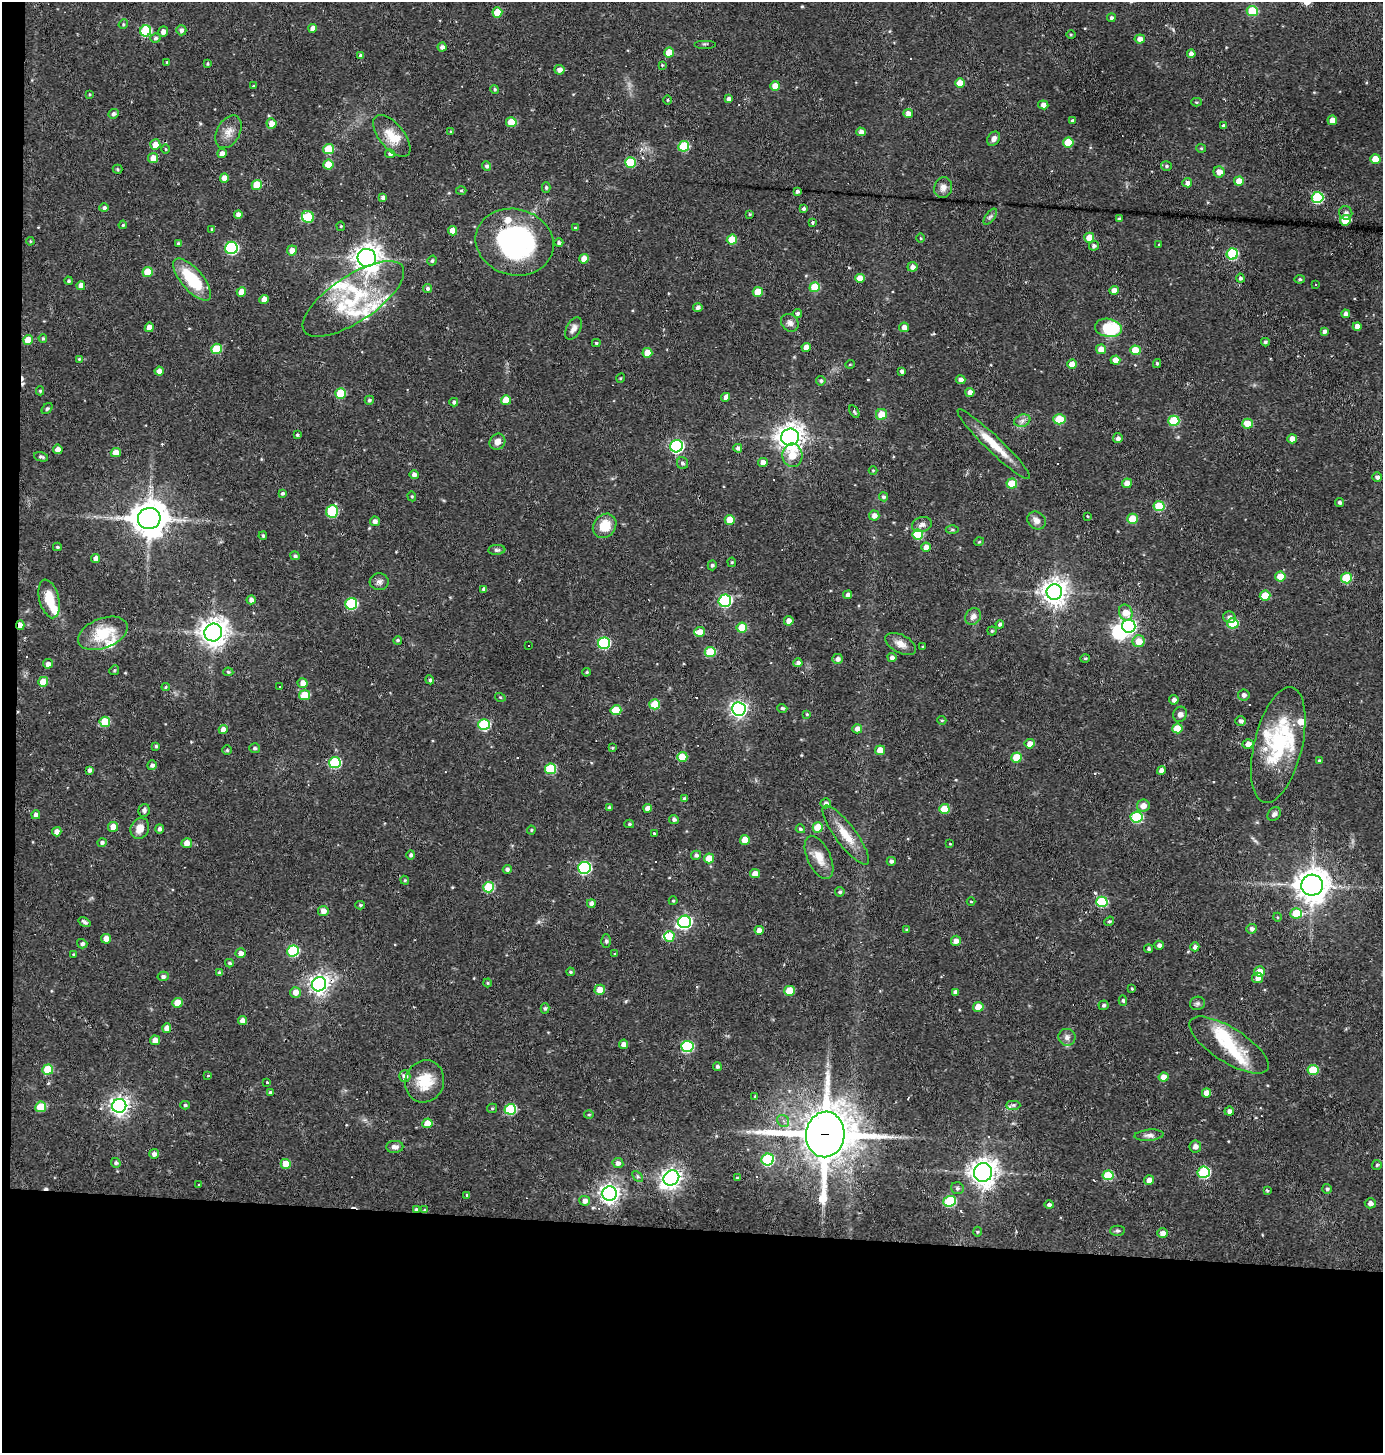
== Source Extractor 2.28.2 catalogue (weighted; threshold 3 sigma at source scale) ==
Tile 7 of 3 x 3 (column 1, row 3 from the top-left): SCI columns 100-1480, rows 1-1451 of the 4380 x 4352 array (HDU 1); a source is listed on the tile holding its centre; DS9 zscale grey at full resolution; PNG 1385 x 1455 px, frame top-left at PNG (2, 2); each listed source drawn as its Kron ellipse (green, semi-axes under 4 px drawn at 4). Shown black and unused: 16% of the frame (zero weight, under 2 of 3 exposures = <1% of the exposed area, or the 3 px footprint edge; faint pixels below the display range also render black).
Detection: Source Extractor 2.28.2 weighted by HDU 2 'WHT'; one run over the whole footprint, this tile lists its part. Background 0.0385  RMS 0.005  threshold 0.0223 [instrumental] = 3 sigma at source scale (4.5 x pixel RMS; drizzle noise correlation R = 1.50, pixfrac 1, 0.05/0.05 arcsec/px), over >= 5 px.
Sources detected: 453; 5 inside a brighter object's white glare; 14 cosmic-ray / hot-pixel residue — neither listed nor drawn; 14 inside a brighter listed object's ellipse — not listed separately; the other 420 listed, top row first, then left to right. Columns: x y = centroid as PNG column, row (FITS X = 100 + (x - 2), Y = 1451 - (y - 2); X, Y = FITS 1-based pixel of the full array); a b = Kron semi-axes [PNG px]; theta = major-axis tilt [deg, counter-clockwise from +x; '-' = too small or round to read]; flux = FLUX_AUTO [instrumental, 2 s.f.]
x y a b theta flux
1252 11 5 5 - 17
497 12 5 5 - 9.8
1111 18 4 4 - 1.4
123 24 5 4 - 0.64
313 28 4 4 - 3.7
181 30 5 5 - 1.6
146 31 5 5 - 30
163 32 5 4 - 2.1
1071 35 5 3 - 0.54
155 38 5 4 - 1
1140 39 5 4 - 2.8
705 44 11 2 0 0.66
442 47 4 4 - 1.7
669 52 5 5 - 8.5
1191 54 4 4 - 2.8
360 56 4 4 - 1.3
167 62 4 3 - 0.39
207 64 4 3 - 0.63
662 65 4 4 - 0.48
559 70 5 5 - 2.1
960 83 5 4 - 7.9
254 86 4 4 - 0.47
775 86 5 5 - 5.9
495 89 4 4 - 0.7
89 94 4 3 - 0.39
729 99 4 4 - 2
667 100 4 3 - 0.52
1196 102 5 4 - 0.59
1043 105 5 4 - 2.4
908 113 5 4 - 3.2
113 114 5 4 - 1.3
1332 120 5 4 - 3.8
1072 121 3 3 - 1.2
511 122 5 5 - 9.9
271 123 5 5 - 4
1224 126 4 4 - 1.4
229 132 17 11 61 4.9
451 132 3 3 - 0.47
861 132 4 4 - 2.6
392 136 25 12 -51 9.4
994 139 7 5 54 2.2
1068 142 5 5 - 14
155 145 5 5 - 4.2
684 146 5 5 - 24
1201 148 5 4 - 0.53
166 149 5 3 - 0.46
329 149 5 5 - 13
222 153 5 4 - 2.8
390 154 5 4 - 1.3
153 158 5 5 - 4.7
1375 159 5 4 - 8
630 162 5 5 - 21
328 165 5 5 - 10
487 166 5 4 - 1.2
1166 166 5 4 - 0.85
117 169 5 4 - 0.71
1219 172 5 5 - 3.5
224 178 5 4 - 3.9
1239 181 5 4 - 6.9
1187 183 5 4 - 2.4
257 185 5 5 - 12
546 188 5 4 - 0.84
943 188 10 8 70 3
461 190 5 3 - 0.63
797 191 3 3 - 1.2
383 197 4 3 - 1.5
1317 197 6 5 - 45
104 208 5 4 - 1.2
804 209 4 4 - 1.1
1346 213 7 6 - 1.8
750 214 4 3 - 0.52
238 215 4 4 - 2.3
308 217 6 6 - 18
990 217 9 4 54 1.2
1119 219 4 3 - 1.2
1345 220 5 5 - 19
812 222 3 3 - 0.71
123 225 4 3 - 0.52
341 226 5 4 - 0.65
575 228 4 4 - 0.65
212 229 4 3 - 0.55
453 231 5 4 - 4.8
920 238 5 3 - 0.55
1089 238 5 5 - 7.5
732 240 5 5 - 12
30 241 4 3 - 0.46
515 242 39 33 -14 82
178 243 4 4 - 0.75
559 243 4 4 - 1.2
1159 244 3 2 - 0.4
1094 246 5 4 - 1.3
231 248 6 6 - 66
292 250 5 5 - 3.2
1232 254 5 5 - 35
367 258 9 9 - 470
584 259 5 4 - 4.3
432 261 5 4 - 0.86
912 267 5 5 - 2.2
148 272 5 5 - 8.8
860 278 5 4 - 6
1240 278 4 4 - 1.2
192 279 26 11 -49 22
1300 279 5 4 - 0.78
69 281 4 4 - 0.85
1316 284 3 3 - 1.1
81 286 4 4 - 3.1
815 287 5 5 - 16
427 288 4 4 - 1.1
1114 290 5 4 - 3.6
241 292 5 4 - 4.7
758 292 5 5 - 9.2
264 299 5 4 - 3.6
353 299 59 23 34 42
698 308 5 4 - 1.6
797 313 4 4 - 1.1
1346 314 4 4 - 2
790 323 9 8 - 2.1
1357 326 4 4 - 3.9
149 327 5 4 - 3.6
904 327 5 5 - 2.9
1108 328 13 9 -9 21
574 329 12 7 61 2.7
1324 331 4 3 - 1.3
43 338 4 3 - 0.63
28 340 5 5 - 7.4
1265 342 4 3 - 0.8
596 343 4 4 - 0.72
806 347 4 4 - 4.2
216 349 5 5 - 17
1101 349 5 4 - 5.1
1135 350 5 5 - 10
647 353 5 5 - 5.8
79 359 3 3 - 0.56
1115 360 5 4 - 4.7
1157 363 4 3 - 0.79
850 364 5 3 - 0.4
1072 364 5 4 - 6
159 371 5 4 - 2.5
902 371 4 3 - 1.3
621 378 5 3 - 0.39
961 380 5 4 - 2.3
821 381 5 4 - 1
40 391 4 4 - 0.68
970 392 4 4 - 2.8
341 393 5 5 - 18
725 397 4 4 - 2.2
369 400 5 4 - 0.97
506 400 5 5 - 7.7
454 402 4 4 - 1.1
47 408 6 4 46 0.81
854 412 7 4 -58 0.79
881 414 5 5 - 7.4
1059 419 6 5 - 17
1022 421 8 6 18 1.8
1174 421 5 5 - 26
1248 424 5 5 - 8
297 435 4 3 - 0.6
790 437 9 8 - 460
1118 438 5 4 - 1.5
1292 439 5 4 - 3.4
497 442 8 7 - 3.1
994 444 49 8 -44 12
676 446 6 6 - 87
738 448 4 4 - 1.4
58 449 5 5 - 3
116 452 5 4 - 4.4
792 455 12 10 -88 7.5
41 457 7 4 -14 1
763 462 5 4 - 3.3
683 463 6 5 - 1.3
873 470 4 3 - 0.44
414 475 5 4 - 1.7
1377 477 5 4 - 1.6
1127 483 5 5 - 4.2
1012 484 5 5 - 14
282 493 4 3 - 0.88
412 496 5 4 - 0.55
883 497 5 4 - 0.99
1340 502 4 4 - 1.2
1159 506 5 5 - 19
332 511 6 6 - 30
874 515 5 5 - 2.5
1087 516 3 2 - 0.47
149 519 11 10 - 990
1132 519 5 5 - 12
730 520 5 5 - 8.6
1037 520 10 8 -40 2.5
375 521 5 5 - 2.1
922 525 10 7 16 2.4
605 526 13 11 50 9.9
952 530 6 4 0 0.78
918 535 5 5 - 21
263 536 4 3 - 0.86
979 542 5 3 - 0.47
57 547 4 4 - 0.72
926 547 5 4 - 2.8
497 550 8 5 5 1.1
295 556 5 4 - 0.97
96 559 4 4 - 2.8
732 562 5 4 - 0.67
712 565 5 4 - 0.89
1280 577 5 5 - 7.4
1346 578 5 5 - 22
379 582 9 8 - 1.8
484 589 4 4 - 1.2
1054 592 8 7 - 490
848 595 4 4 - 1.7
1265 596 5 5 - 10
49 599 20 9 -76 10
251 600 4 4 - 2
725 601 6 6 - 63
351 604 6 5 - 41
1126 613 8 6 -67 7.1
973 616 9 7 52 2.6
1229 617 6 6 - 1.8
789 621 5 4 - 2.9
1233 623 5 5 - 19
1000 624 4 4 - 1.4
20 625 5 4 - 4.5
1129 626 7 6 - 110
742 628 5 5 - 13
992 631 4 4 - 0.71
213 632 9 8 - 520
700 632 5 5 - 4.4
103 633 26 15 21 17
398 640 4 4 - 0.91
1139 641 6 6 - 6.3
604 643 6 5 - 42
901 644 17 9 -27 4.1
528 646 3 3 - 1.6
922 647 3 2 - 0.42
710 652 5 5 - 21
892 657 4 4 - 1.8
1085 658 4 4 - 0.66
838 659 5 5 - 1.8
798 663 4 4 - 1.7
48 664 5 5 - 2.1
114 670 5 4 - 0.59
228 672 5 4 - 0.77
586 672 4 3 - 0.66
430 680 4 4 - 1.1
43 682 5 5 - 9.5
303 683 5 5 - 3.7
166 687 4 4 - 0.53
280 687 3 2 - 0.51
304 695 5 5 - 14
1244 695 5 5 - 1.7
500 697 5 3 - 0.5
1174 700 5 4 - 1.9
655 704 5 5 - 13
782 708 5 4 - 0.99
739 709 7 7 - 160
616 710 5 5 - 9.8
807 714 4 3 - 0.47
1180 714 8 6 65 1.8
942 720 4 4 - 0.53
1241 721 5 5 - 1.5
105 722 5 5 - 16
484 725 6 5 - 36
1177 728 5 5 - 9.8
857 729 5 4 - 2.3
223 730 4 4 - 3.8
1030 744 5 4 - 3.8
1248 744 5 5 - 2.9
1278 745 59 24 76 39
156 746 4 4 - 0.76
254 748 5 5 - 0.95
612 748 4 3 - 0.53
227 750 5 5 - 0.76
880 750 5 4 - 6.9
682 757 5 5 - 13
1017 757 5 5 - 12
1319 761 4 3 - 0.54
335 763 6 5 - 37
152 765 5 5 - 1.5
550 769 5 5 - 22
89 770 4 4 - 1.7
1161 770 4 4 - 2.4
684 799 4 4 - 1.2
826 803 5 5 - 1.6
1143 806 6 6 - 3.9
609 808 4 4 - 0.98
648 808 4 4 - 2.8
944 809 5 5 - 13
144 810 6 5 - 1.6
1274 814 7 6 - 1.7
36 815 4 4 - 1.8
1137 817 6 5 - 34
674 819 5 4 - 1.3
629 824 5 4 - 0.66
113 827 5 5 - 5.3
818 827 5 5 - 13
140 828 11 9 60 5
159 829 4 4 - 1.5
800 829 4 4 - 0.85
531 830 4 4 - 0.51
57 832 5 4 - 3
654 833 3 3 - 0.74
846 835 36 10 -53 10
745 840 5 5 - 5.9
102 843 5 4 - 1.3
187 843 5 5 - 3.7
950 844 4 3 - 0.37
411 855 4 4 - 1.1
696 855 5 4 - 1.4
819 857 23 11 -65 7
709 858 5 5 - 7.8
891 861 4 4 - 1.3
584 868 6 6 - 66
507 869 4 4 - 1.4
755 874 5 4 - 4
405 880 4 4 - 0.62
1312 885 11 10 - 730
488 887 5 5 - 23
840 892 5 4 - 0.84
673 901 4 4 - 0.52
971 902 4 3 - 0.43
1102 902 6 5 - 28
591 903 4 4 - 1.9
360 905 5 4 - 0.74
323 911 5 5 - 3.1
1296 913 6 5 - 16
1277 917 4 3 - 0.39
1109 921 5 4 - 0.83
85 922 6 4 -33 1.3
685 922 6 6 - 81
1251 929 5 5 - 1.6
759 930 4 4 - 3.1
907 930 3 3 - 0.78
669 936 5 5 - 11
106 939 5 5 - 3.5
606 941 7 5 -89 0.9
956 941 5 5 - 2.6
82 944 5 4 - 1.3
1159 945 4 4 - 1.8
1195 947 4 4 - 1.7
1149 949 4 4 - 0.88
293 951 6 5 - 36
241 953 5 5 - 2.5
74 954 3 3 - 0.51
615 954 4 3 - 0.58
229 963 4 3 - 0.77
1259 971 5 5 - 4.8
570 972 4 3 - 0.67
220 973 4 3 - 1.4
163 976 5 4 - 1.4
1258 978 6 5 - 2.9
487 983 4 4 - 0.56
319 984 7 7 - 240
1132 989 4 3 - 0.58
600 990 5 5 - 6.6
790 991 5 5 - 12
295 992 5 5 - 4.1
955 992 4 4 - 1.6
1123 1000 5 4 - 0.91
177 1003 5 5 - 6.9
1197 1003 7 6 - 1.2
1104 1005 5 5 - 0.98
978 1007 5 4 - 6.5
545 1008 5 4 - 0.88
243 1021 4 4 - 3.6
167 1028 4 4 - 3.6
1067 1037 9 8 - 2.1
155 1040 5 5 - 3.2
624 1044 4 4 - 2.8
1229 1045 46 17 -32 20
687 1046 6 5 - 47
717 1067 4 4 - 1.1
48 1070 5 5 - 16
1313 1070 5 5 - 17
208 1076 4 3 - 0.47
405 1076 6 5 - 2.4
1164 1077 5 4 - 4.7
425 1081 21 19 69 13
267 1082 3 3 - 5
270 1093 4 4 - 0.91
1206 1093 4 4 - 4
755 1097 4 3 - 0.71
185 1105 4 3 - 0.81
1013 1105 7 4 1 1.2
119 1106 7 7 - 240
41 1107 5 5 - 14
492 1108 5 4 - 0.66
510 1109 6 5 - 33
1229 1111 5 4 - 2
589 1115 5 3 - 0.57
783 1121 6 5 - 1.4
427 1123 5 5 - 6.4
825 1134 23 19 84 2500
1149 1135 15 5 5 2
1195 1146 6 6 - 2.5
395 1147 8 6 2 2
154 1154 5 4 - 1.9
768 1159 6 6 - 38
116 1163 5 4 - 0.98
618 1163 5 5 - 1.9
286 1164 5 5 - 7.4
1377 1165 5 5 - 0.89
983 1172 9 9 - 430
1204 1172 6 5 - 42
1108 1175 5 5 - 19
638 1176 6 4 -45 0.86
671 1178 8 7 - 260
737 1178 4 4 - 0.47
1149 1180 5 4 - 3.2
199 1184 3 3 - 0.78
957 1188 6 6 - 1.1
1327 1189 5 5 - 1.1
1267 1190 3 3 - 1.4
610 1194 7 7 - 260
467 1195 3 3 - 0.79
585 1201 5 5 - 2.4
950 1201 6 5 - 33
1370 1203 5 5 - 2.2
1049 1205 4 4 - 1.5
416 1210 4 4 - 1
425 1210 4 3 - 0.72
1117 1231 7 5 0 0.96
977 1232 5 3 - 0.53
1162 1233 5 5 - 2.9
Overlapping masked pixels (flux is a lower limit): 4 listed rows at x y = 20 625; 319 984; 825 1134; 416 1210